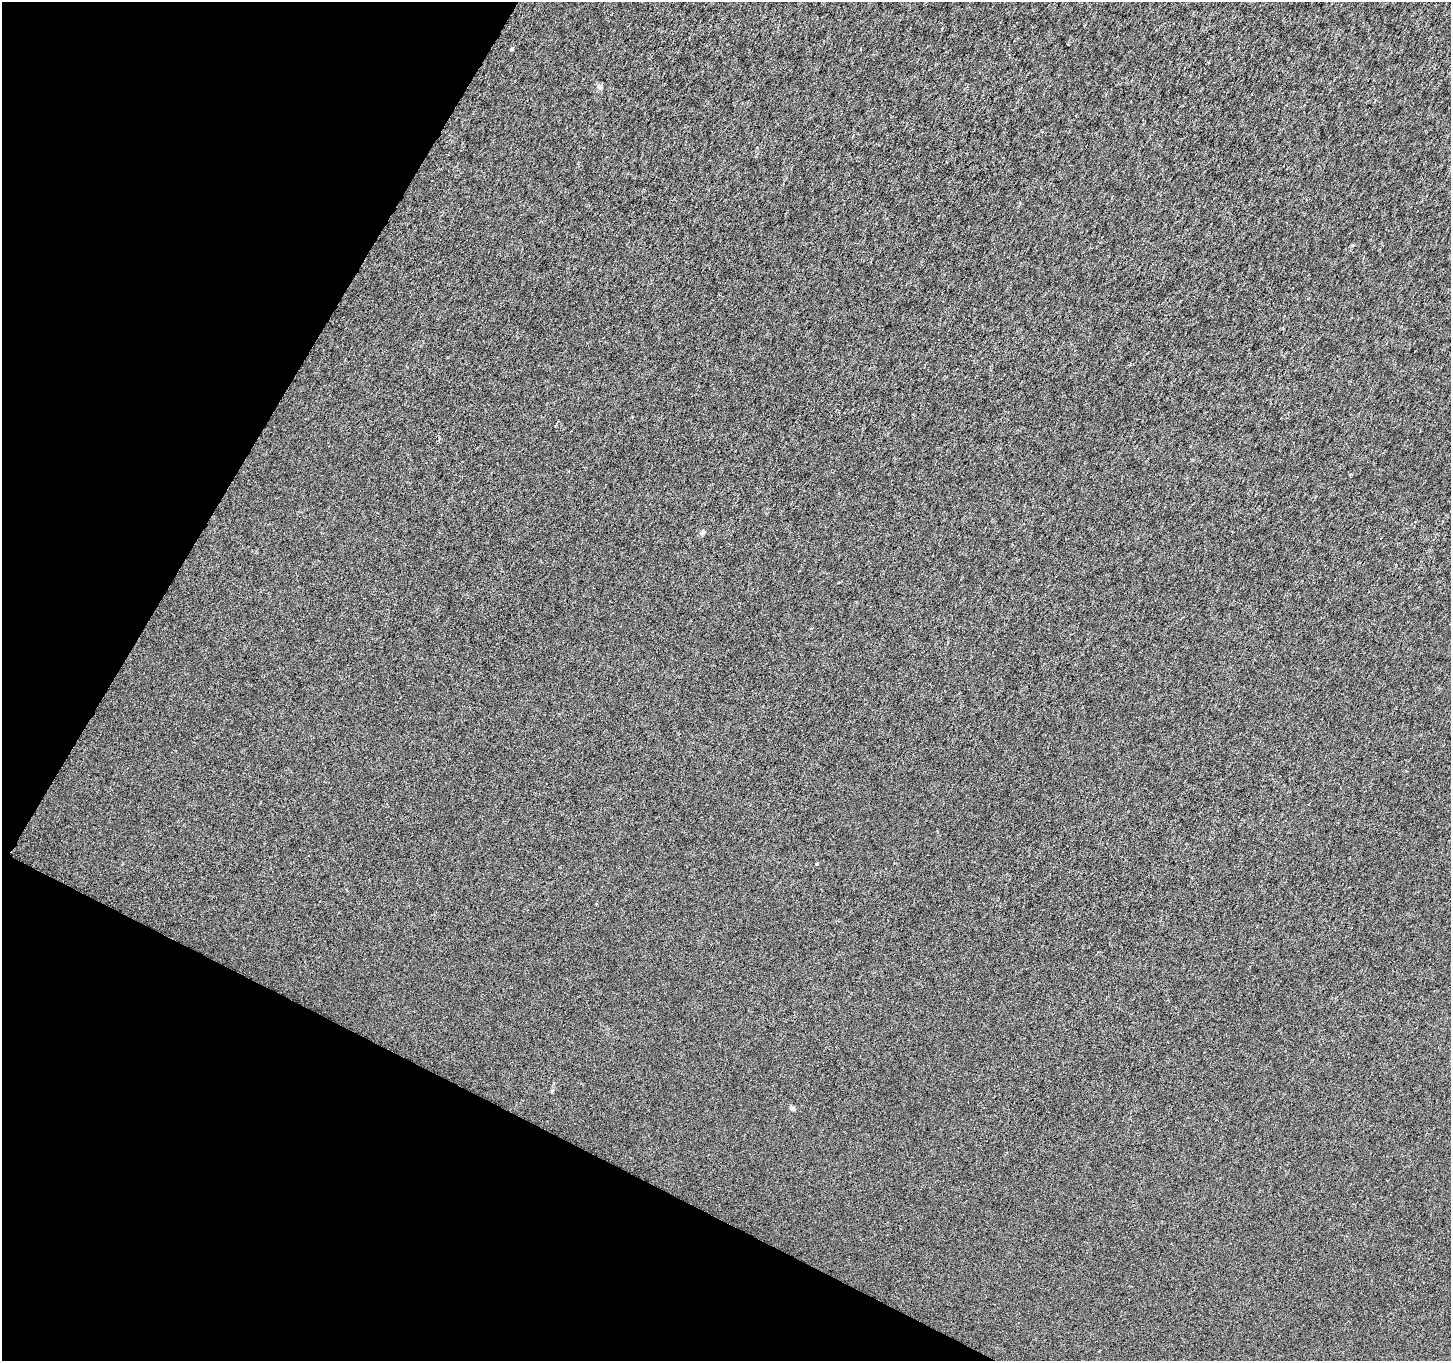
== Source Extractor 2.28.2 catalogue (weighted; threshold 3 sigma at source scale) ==
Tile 9 of 4 x 4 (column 1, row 3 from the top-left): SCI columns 8-1456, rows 1620-2978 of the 5802 x 5892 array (HDU 1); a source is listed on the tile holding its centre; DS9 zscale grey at full resolution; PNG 1453 x 1363 px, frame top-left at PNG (2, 2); no overlay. Shown black and unused: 24% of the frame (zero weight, under 3 of 6 exposures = <1% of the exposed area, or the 3 px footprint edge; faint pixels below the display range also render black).
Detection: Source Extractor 2.28.2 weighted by HDU 2 'WHT'; one run over the whole footprint, this tile lists its part. Background 1.34e-04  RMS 0.0017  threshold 0.00696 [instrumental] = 3 sigma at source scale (4.09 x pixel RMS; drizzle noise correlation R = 1.36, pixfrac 0.8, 0.0396/0.0396 arcsec/px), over >= 5 px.
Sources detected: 6; all 6 listed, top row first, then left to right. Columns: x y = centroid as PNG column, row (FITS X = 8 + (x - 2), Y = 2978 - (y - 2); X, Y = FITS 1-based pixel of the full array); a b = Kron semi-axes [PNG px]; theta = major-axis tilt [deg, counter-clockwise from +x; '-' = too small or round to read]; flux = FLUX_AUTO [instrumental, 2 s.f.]
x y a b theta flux
512 49 4 3 - 0.19
599 87 9 6 -48 0.41
1353 245 5 3 - 0.16
702 533 7 5 25 0.38
816 864 4 3 - 0.13
792 1108 7 5 -27 0.42